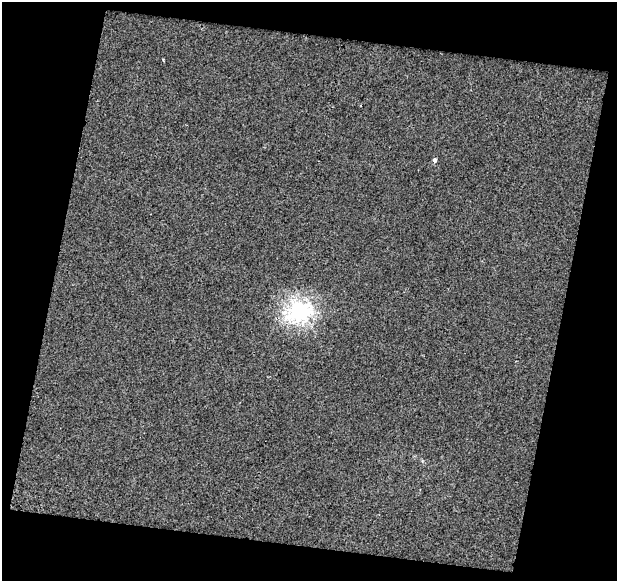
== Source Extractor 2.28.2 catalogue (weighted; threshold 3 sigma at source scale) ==
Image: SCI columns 1918-2532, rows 1210-1788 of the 4843 x 5052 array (HDU 1 of 3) = the unmasked area's bounding box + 8 px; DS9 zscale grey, full resolution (1 PNG px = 1 image px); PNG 619 x 583 px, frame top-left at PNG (2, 2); no overlay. Shown black and unused: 28% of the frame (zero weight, under 2 of 3 exposures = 2% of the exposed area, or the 3 px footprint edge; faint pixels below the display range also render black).
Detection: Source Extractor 2.28.2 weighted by HDU 2 'WHT'. Background 9.94e-04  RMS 0.0052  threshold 0.0235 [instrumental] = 3 sigma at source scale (4.5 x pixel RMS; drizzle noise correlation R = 1.50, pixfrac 1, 0.0396/0.0396 arcsec/px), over >= 5 px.
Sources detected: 3; all 3 listed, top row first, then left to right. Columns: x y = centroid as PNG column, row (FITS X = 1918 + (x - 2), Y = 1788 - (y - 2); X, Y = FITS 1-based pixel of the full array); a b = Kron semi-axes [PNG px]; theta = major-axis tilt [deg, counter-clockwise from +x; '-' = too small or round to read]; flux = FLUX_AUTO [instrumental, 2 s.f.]
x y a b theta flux
163 60 3 3 - 0.49
434 160 4 4 - 3.3
299 311 8 8 - 200